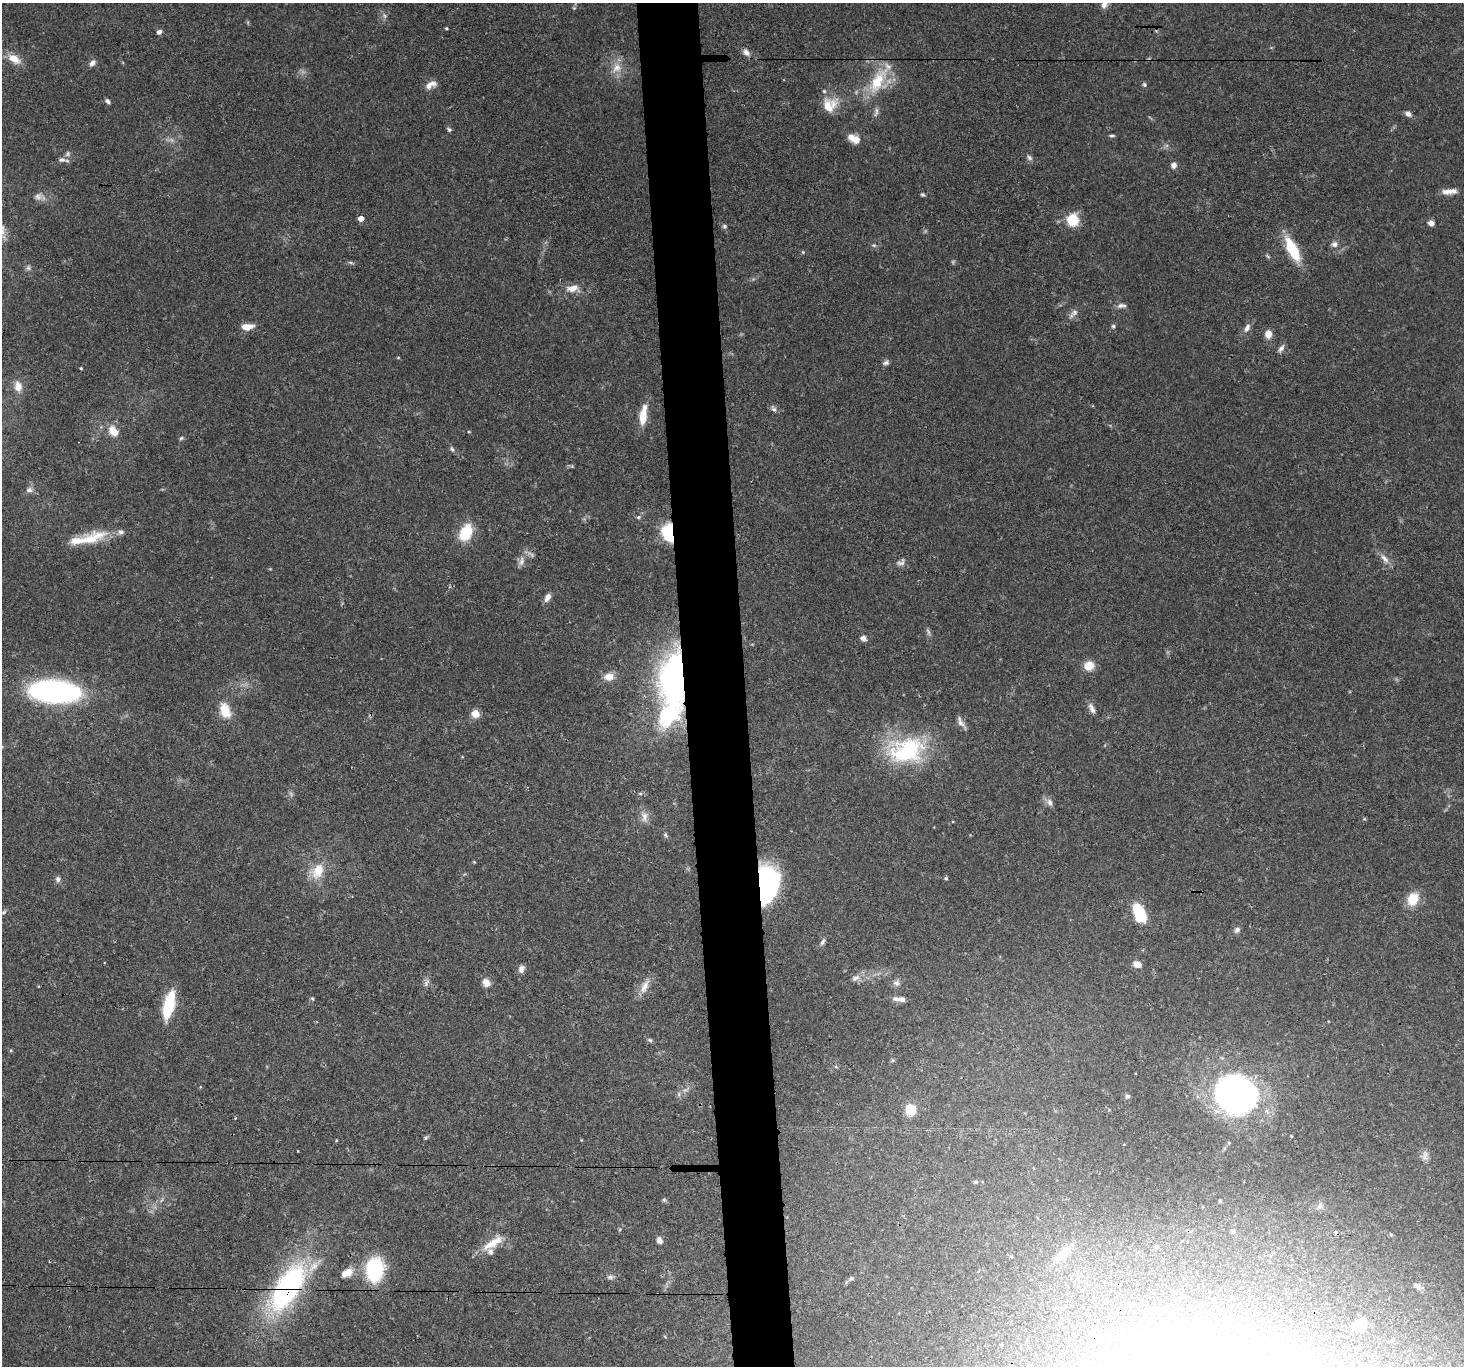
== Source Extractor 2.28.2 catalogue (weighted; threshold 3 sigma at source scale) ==
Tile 5 of 3 x 3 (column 2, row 2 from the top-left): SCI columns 1464-2925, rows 1511-2874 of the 4388 x 4360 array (HDU 1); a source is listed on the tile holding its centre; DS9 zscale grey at full resolution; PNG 1466 x 1368 px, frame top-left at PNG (2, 3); no overlay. Shown black and unused: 4% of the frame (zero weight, under 3 of 4 exposures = <1% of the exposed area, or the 3 px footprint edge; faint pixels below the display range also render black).
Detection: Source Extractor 2.28.2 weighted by HDU 2 'WHT'; one run over the whole footprint, this tile lists its part. Background 0.0563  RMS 0.0035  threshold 0.016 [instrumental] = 3 sigma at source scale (4.5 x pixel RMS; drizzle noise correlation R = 1.50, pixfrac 1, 0.05/0.05 arcsec/px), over >= 5 px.
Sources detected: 137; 8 too faint to see at this stretch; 1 inside a brighter object's white glare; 2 cosmic-ray / hot-pixel residue — not listed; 10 inside a brighter listed object's ellipse — not listed separately; the other 116 listed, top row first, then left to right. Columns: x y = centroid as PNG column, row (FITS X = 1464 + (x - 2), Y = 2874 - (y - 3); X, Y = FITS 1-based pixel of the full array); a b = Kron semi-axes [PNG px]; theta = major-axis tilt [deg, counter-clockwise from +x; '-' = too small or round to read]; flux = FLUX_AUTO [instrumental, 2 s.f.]
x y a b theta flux
1104 4 11 7 50 1.7
446 28 3 3 - 0.47
159 32 7 6 - 1.1
746 52 10 7 -44 1.7
14 59 17 10 -33 4.5
92 63 9 6 47 1.5
617 68 15 13 45 4.7
877 81 43 19 60 16
429 85 9 8 - 2
107 101 7 5 -49 0.98
829 105 21 17 43 7.4
1408 114 8 6 -32 1.6
449 129 7 5 -58 0.66
1112 136 8 4 4 0.6
854 139 15 9 -27 4
67 154 8 6 56 1.1
1029 158 8 6 -46 1
62 160 10 7 -1 1.4
1174 165 6 5 - 2
1446 191 15 7 0 2.5
923 195 5 4 - 0.6
38 196 10 7 -47 1.5
361 219 5 4 - 3
1072 220 12 11 - 9.7
1431 223 6 6 - 1.8
724 226 5 5 - 0.81
1334 244 9 8 - 1.6
874 245 7 5 -7 0.64
1293 249 28 10 -63 15
803 252 4 4 - 0.4
1268 256 8 4 -34 0.58
28 268 8 6 76 0.86
573 288 19 10 7 4
1121 306 13 6 2 1.5
1075 312 10 8 27 1.7
1113 326 6 5 - 0.66
247 327 12 6 7 4.5
1247 328 12 7 62 1.9
1268 334 8 7 - 3.4
1281 349 11 6 56 1.4
398 357 4 3 - 0.31
886 363 8 6 23 1
81 368 3 3 - 0.34
18 386 14 9 -79 3
774 409 8 6 -49 1.1
643 417 16 8 86 6.6
114 431 15 10 -50 4.8
181 438 6 5 - 0.57
452 449 9 4 -70 0.71
29 490 9 7 7 1.4
638 517 6 5 - 0.65
669 532 16 10 -80 19
466 533 17 11 62 13
90 539 46 15 22 11
1385 559 16 7 -47 2.4
521 561 14 7 69 2.2
901 562 12 8 31 1.5
547 597 11 6 62 1.9
863 638 7 6 - 1.6
1089 666 12 11 - 4.4
609 677 14 10 1 3.4
675 679 40 20 88 110
54 692 40 17 -4 100
1092 709 14 6 -65 1.9
225 710 17 11 -72 7.4
475 713 5 5 - 11
961 723 18 6 -57 1.7
907 750 46 31 17 36
1050 802 11 7 -68 1.7
644 817 16 9 -85 2.6
666 835 7 5 -40 0.62
474 862 5 3 - 0.32
318 871 21 14 61 7.6
946 878 5 4 - 0.54
58 879 8 6 -77 1.1
765 888 33 17 67 67
1413 899 16 13 68 6.5
4 912 7 4 37 0.61
1139 913 18 10 -68 15
1237 930 9 6 46 1.2
823 942 11 5 62 1.1
1137 964 8 6 -21 2.9
521 969 10 7 70 1.6
855 978 11 8 22 1.9
486 983 12 9 -55 2.5
896 983 9 8 - 1.4
644 986 21 9 64 3.8
312 999 6 3 -45 0.43
902 999 10 6 -9 1.9
169 1005 28 9 77 18
650 1040 7 5 -18 0.72
200 1087 4 3 - 0.27
685 1090 10 5 26 1.4
1236 1095 27 24 2 200
1127 1096 6 5 - 0.71
911 1110 8 7 - 10
426 1137 6 4 19 0.51
336 1140 4 3 - 0.29
1229 1143 5 4 - 0.41
298 1151 2 2 - 0.3
1425 1156 16 8 -88 2.1
664 1200 6 5 - 0.57
1320 1206 8 6 88 0.97
1233 1231 5 4 - 0.87
1391 1234 6 4 -2 0.38
659 1240 8 6 -64 1.5
493 1243 33 10 33 6.8
1156 1246 5 5 - 0.61
1063 1253 24 11 42 6.4
374 1270 21 15 85 30
347 1273 16 10 30 3.9
610 1277 9 6 0 1.1
851 1278 8 5 31 0.78
1418 1287 10 6 -45 1.3
287 1288 65 27 58 69
1359 1325 13 10 52 6.1
Overlapping masked pixels (flux is a lower limit): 4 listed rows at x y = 669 532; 675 679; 765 888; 287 1288
Isophote crosses this tile's border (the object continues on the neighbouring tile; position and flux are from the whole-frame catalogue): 1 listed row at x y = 1104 4